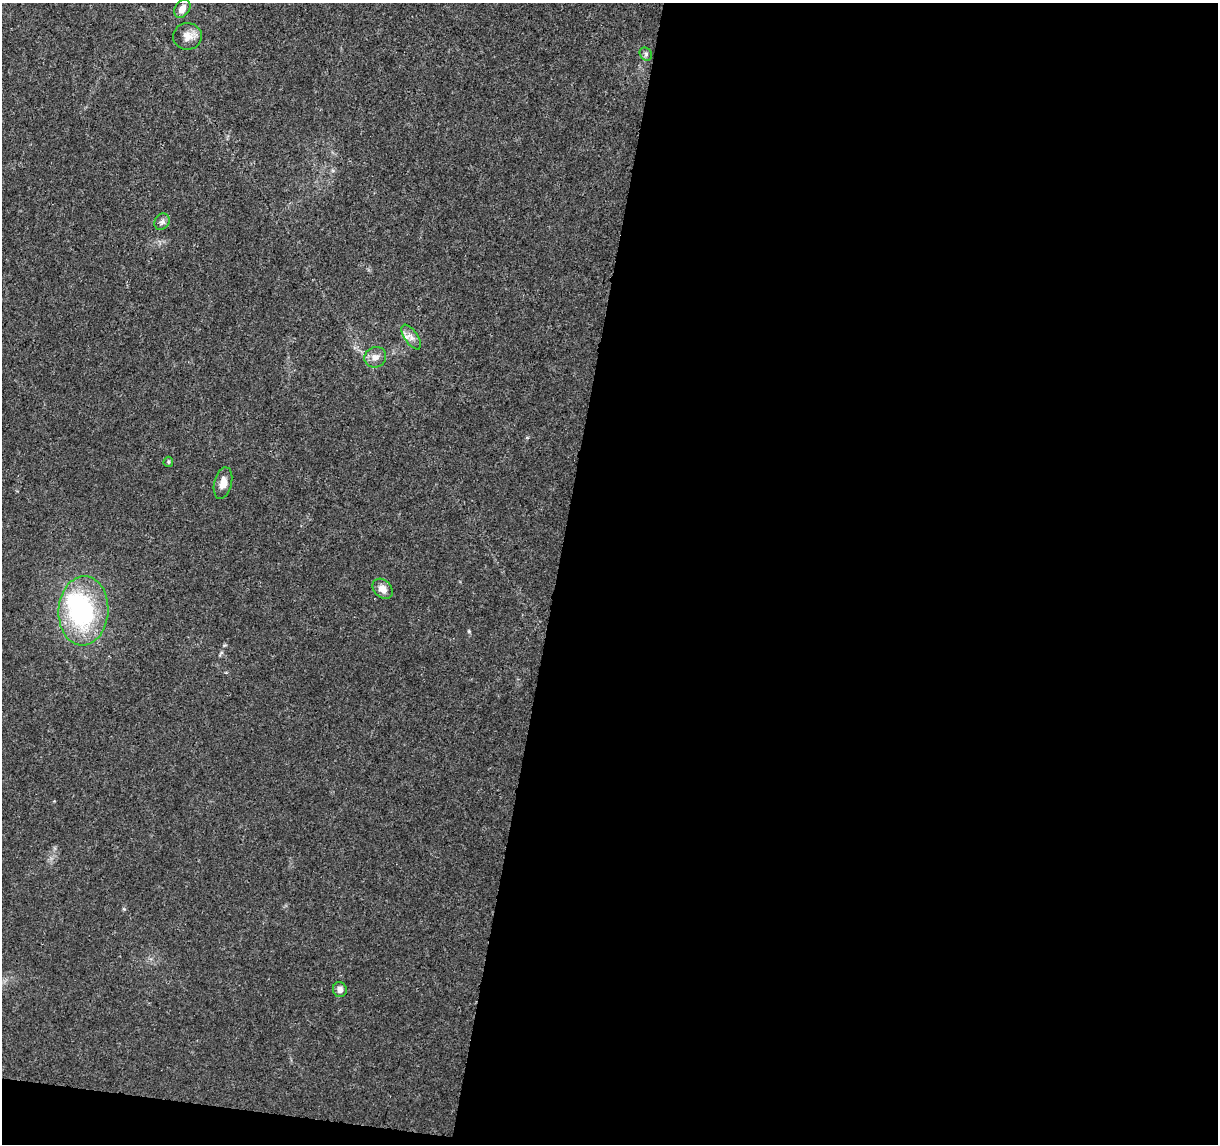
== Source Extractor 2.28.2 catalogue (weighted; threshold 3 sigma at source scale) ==
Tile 16 of 4 x 4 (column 4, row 4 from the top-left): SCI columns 3652-4867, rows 230-1371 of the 4875 x 5084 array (HDU 1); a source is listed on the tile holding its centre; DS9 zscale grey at full resolution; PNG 1220 x 1146 px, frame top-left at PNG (2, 3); each listed source drawn as its Kron ellipse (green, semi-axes under 4 px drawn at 4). Shown black and unused: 56% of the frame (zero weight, under 3 of 5 exposures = <1% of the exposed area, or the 3 px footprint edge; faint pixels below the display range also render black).
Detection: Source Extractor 2.28.2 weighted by HDU 2 'WHT'; one run over the whole footprint, this tile lists its part. Background 0.007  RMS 0.0012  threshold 0.00538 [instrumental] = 3 sigma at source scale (4.5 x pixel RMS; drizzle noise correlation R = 1.50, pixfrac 1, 0.0396/0.0396 arcsec/px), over >= 5 px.
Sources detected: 13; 1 inside a brighter object's white glare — neither listed nor drawn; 1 inside a brighter listed object's ellipse — not listed separately; the other 11 listed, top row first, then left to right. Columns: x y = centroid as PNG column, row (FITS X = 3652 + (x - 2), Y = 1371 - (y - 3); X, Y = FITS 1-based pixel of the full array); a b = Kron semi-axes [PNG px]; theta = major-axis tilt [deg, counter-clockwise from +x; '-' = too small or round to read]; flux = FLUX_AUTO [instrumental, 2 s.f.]
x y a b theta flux
182 9 10 7 55 0.93
188 36 14 13 - 1.2
646 54 7 5 -49 0.28
162 222 8 7 - 0.39
411 337 14 6 -55 0.72
375 357 11 10 - 0.85
168 462 5 4 - 0.15
223 483 16 9 76 1.1
383 589 11 8 -44 0.99
83 611 35 25 86 16
340 990 7 7 - 0.57